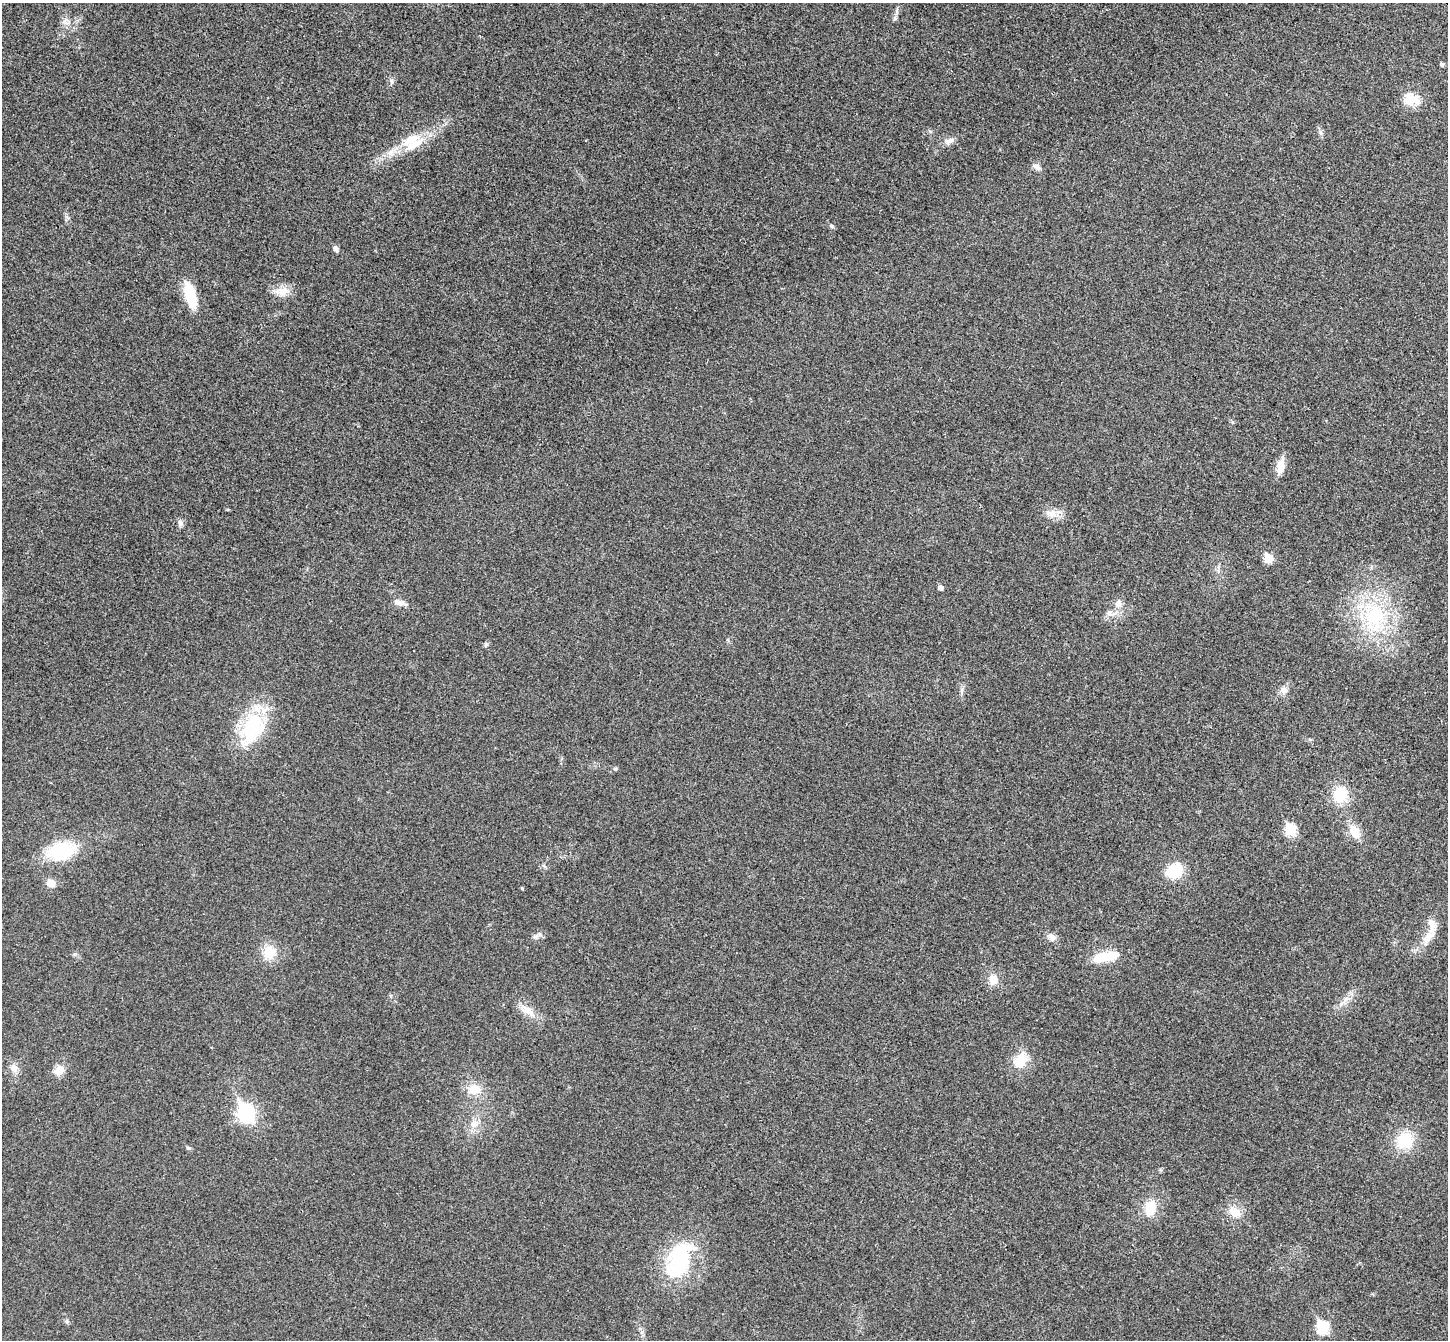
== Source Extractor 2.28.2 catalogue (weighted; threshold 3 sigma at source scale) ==
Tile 10 of 4 x 4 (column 2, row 3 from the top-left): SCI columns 1498-2943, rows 1529-2866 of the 5890 x 5866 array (HDU 1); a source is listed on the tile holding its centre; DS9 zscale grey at full resolution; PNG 1450 x 1342 px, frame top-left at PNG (2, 3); no overlay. Shown black and unused: <1% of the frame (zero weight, under 3 of 4 exposures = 6% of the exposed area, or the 3 px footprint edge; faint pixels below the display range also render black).
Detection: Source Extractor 2.28.2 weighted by HDU 2 'WHT'; one run over the whole footprint, this tile lists its part. Background 0.0247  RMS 0.0058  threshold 0.0263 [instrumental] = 3 sigma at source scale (4.5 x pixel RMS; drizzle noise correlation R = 1.50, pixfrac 1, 0.05/0.05 arcsec/px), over >= 5 px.
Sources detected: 51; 2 inside a brighter listed object's ellipse — not listed separately; the other 49 listed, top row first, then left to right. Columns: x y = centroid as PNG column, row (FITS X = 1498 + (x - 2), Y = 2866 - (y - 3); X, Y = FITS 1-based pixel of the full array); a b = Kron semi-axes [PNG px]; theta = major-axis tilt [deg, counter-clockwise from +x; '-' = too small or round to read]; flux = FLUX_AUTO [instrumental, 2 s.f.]
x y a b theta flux
65 22 8 5 -45 2
1442 64 5 4 - 1.3
392 81 8 4 -81 1.2
1411 99 21 14 -17 10
410 140 35 11 31 15
949 141 13 7 19 3.5
1037 167 12 6 -35 2.4
831 226 6 5 - 1
335 249 7 5 -52 2
282 291 20 11 8 6.9
190 295 32 11 -75 17
1280 466 14 8 80 7.8
1052 513 15 12 4 5.6
180 523 9 6 -79 1.9
1268 558 6 5 - 18
940 588 5 4 - 2.5
399 602 16 7 -17 3.5
1118 604 11 9 88 3.6
1109 613 9 6 36 2.2
1374 615 35 31 88 48
486 645 6 5 - 1
1283 690 9 8 - 3.2
962 691 7 4 71 1.2
253 727 34 22 70 44
615 769 5 4 - 0.77
1339 794 18 16 78 15
1290 830 7 6 - 30
1354 832 15 9 -63 9.8
61 851 23 15 10 41
1174 871 17 12 27 20
51 883 11 9 -18 4.6
536 936 11 3 29 1.5
1429 936 24 10 47 8.4
1051 937 11 8 -39 2.9
269 952 16 14 80 12
1106 957 33 10 12 15
993 979 11 10 - 6
528 1011 22 9 -35 6.8
1020 1060 23 16 60 11
14 1068 11 10 - 4.1
59 1071 12 9 40 6.1
474 1089 15 14 - 8.7
246 1113 9 7 -62 160
474 1124 12 9 41 4.6
1405 1140 18 17 - 19
1150 1208 15 11 80 13
1235 1212 14 11 -25 7.5
679 1260 51 27 68 49
1322 1328 7 6 - 48
Unlisted compact peaks at least as high as the median listed source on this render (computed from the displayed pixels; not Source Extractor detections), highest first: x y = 189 1148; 895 19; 642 1332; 522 888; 1320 132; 67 1321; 67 217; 1346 999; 74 954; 227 509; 544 866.